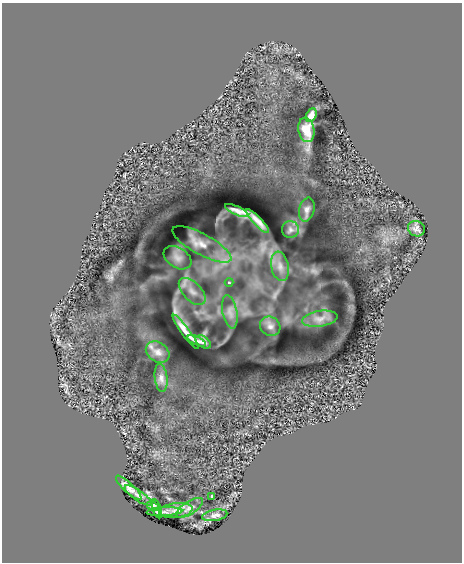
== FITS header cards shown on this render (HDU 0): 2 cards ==
NAXIS1  =                  460
NAXIS2  =                  560

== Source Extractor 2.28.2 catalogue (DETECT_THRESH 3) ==
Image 460 x 560 px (HDU 0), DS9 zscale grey, 1 PNG px = 1 image px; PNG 464 x 564 px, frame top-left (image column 1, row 560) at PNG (2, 3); each listed source drawn as its Kron ellipse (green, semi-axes under 4 px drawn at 4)
Background 1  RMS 0.18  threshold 0.548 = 3 sigma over >= 5 px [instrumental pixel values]
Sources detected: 29; all 29 listed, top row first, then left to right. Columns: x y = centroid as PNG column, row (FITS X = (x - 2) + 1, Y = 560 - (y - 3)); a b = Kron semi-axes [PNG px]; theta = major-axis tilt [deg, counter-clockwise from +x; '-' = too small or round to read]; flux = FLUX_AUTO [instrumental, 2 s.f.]
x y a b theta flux
311 115 7 5 65 47
306 130 12 8 -79 140
237 210 12 4 -24 70
307 210 12 7 75 49
258 221 16 4 -47 84
416 229 8 7 - 45
290 230 8 8 - 48
202 244 33 10 -28 160
177 258 15 10 -32 84
280 266 15 8 -79 100
229 282 4 4 - 13
192 291 16 9 -46 120
230 312 17 7 -79 85
320 319 18 8 8 95
270 326 11 9 -34 64
186 332 21 4 -53 89
197 341 10 3 -25 37
203 342 9 5 -33 40
158 352 13 9 -34 75
161 378 14 6 -84 57
129 488 17 5 -43 73
138 495 16 5 -35 55
212 496 3 2 - 13
153 506 6 4 -25 33
189 508 15 6 32 58
157 509 10 4 -71 32
176 511 17 7 7 84
164 512 18 4 3 47
215 515 13 5 10 47